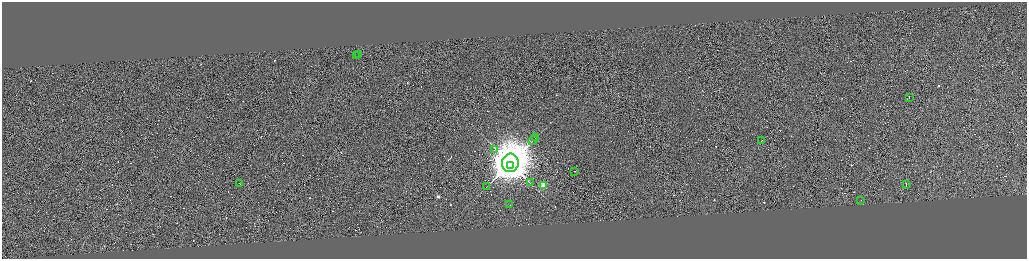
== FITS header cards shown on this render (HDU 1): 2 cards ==
NAXIS1  =                 4098
NAXIS2  =                 1026

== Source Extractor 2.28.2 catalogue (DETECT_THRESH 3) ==
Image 4098 x 1026 px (HDU 1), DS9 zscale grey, zoomed out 1/4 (1 PNG px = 4 x 4 image px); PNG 1029 x 261 px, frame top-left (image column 3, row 1026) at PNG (2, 2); each listed source drawn as its Kron ellipse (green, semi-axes under 4 px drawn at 4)
Background -0.523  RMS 4.1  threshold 12.3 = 3 sigma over >= 5 px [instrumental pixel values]
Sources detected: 410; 393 cannot appear on this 1/4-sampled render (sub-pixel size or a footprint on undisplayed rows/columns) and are neither listed nor drawn; the other 17 listed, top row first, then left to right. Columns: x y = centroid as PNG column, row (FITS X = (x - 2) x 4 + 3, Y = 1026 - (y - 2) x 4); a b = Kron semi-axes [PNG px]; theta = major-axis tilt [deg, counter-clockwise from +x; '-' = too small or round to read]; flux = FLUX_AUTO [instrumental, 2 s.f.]
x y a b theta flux
359 55 2 1 - 3.2e+04
356 56 2 1 - 3.4e+04
909 97 2 1 - 2.5e+04
535 138 3 1 - 8.4e+02
533 140 5 2 - 2.1e+03
761 141 2 1 - 1.6e+04
494 150 2 1 - 5.2e+02
510 163 9 8 - 1.1e+07
510 166 3 1 - 1.4e+06
574 171 2 1 - 2.3e+04
530 183 2 1 - 4.3e+02
240 184 2 1 - 1.1e+04
906 184 2 1 - 5.1e+04
543 185 2 2 - 1.5e+05
486 187 2 1 - 4.4e+02
860 200 2 1 - 7.4e+02
509 205 2 1 - 1.7e+04
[393 sub-pixel or undisplayed-footprint detections neither listed nor drawn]